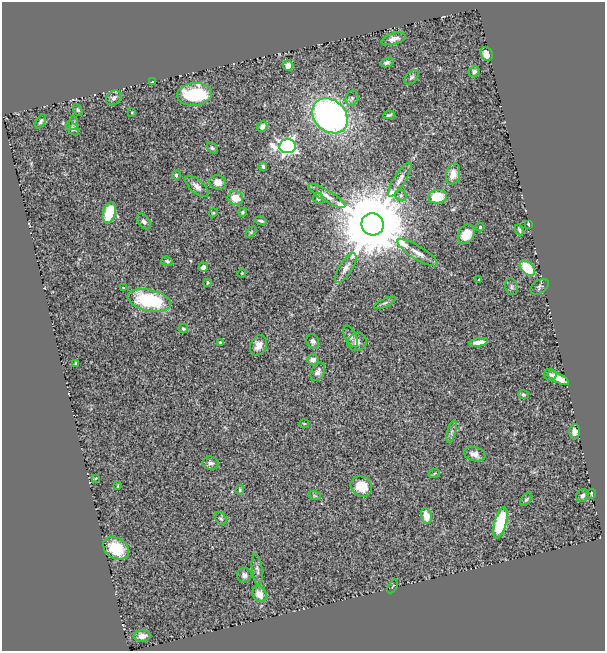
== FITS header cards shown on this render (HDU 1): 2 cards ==
NAXIS1  =                  603
NAXIS2  =                  649

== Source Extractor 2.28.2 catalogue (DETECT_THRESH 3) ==
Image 603 x 649 px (HDU 1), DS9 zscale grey, 1 PNG px = 1 image px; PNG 607 x 653 px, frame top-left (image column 1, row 649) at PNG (2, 2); each listed source drawn as its Kron ellipse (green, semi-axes under 4 px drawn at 4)
Background 1.87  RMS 0.04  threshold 0.119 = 3 sigma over >= 5 px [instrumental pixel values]
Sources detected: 91; all 91 listed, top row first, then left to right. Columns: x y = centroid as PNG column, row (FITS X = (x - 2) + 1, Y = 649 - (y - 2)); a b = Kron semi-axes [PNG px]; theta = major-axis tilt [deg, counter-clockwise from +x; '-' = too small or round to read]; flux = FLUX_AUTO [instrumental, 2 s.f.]
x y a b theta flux
393 39 12 5 15 16
487 54 7 5 -57 25
387 62 6 4 19 6.6
288 65 5 5 - 19
474 72 6 5 - 7.7
412 77 8 5 46 5.8
152 82 3 3 - 3.4
195 94 18 11 6 150
114 98 8 6 42 8.8
352 98 7 6 - 6.4
78 110 6 4 -59 3.2
132 112 4 2 - 1.8
389 115 5 3 - 3.8
330 116 19 15 -42 890
41 121 8 4 58 5.3
73 123 7 4 87 4.7
262 126 5 5 - 14
73 129 8 5 -54 5.6
288 146 8 7 - 1000
212 148 6 4 -45 4.8
263 166 4 3 - 5.4
453 174 11 7 77 23
176 175 4 4 - 5.4
400 179 20 6 58 17
218 182 8 7 - 22
197 186 14 6 -42 14
401 195 6 5 - 4.3
327 196 21 6 -31 17
438 197 9 7 8 75
235 198 8 7 - 42
318 198 5 5 - 5.4
243 212 4 3 - 3.4
109 213 10 6 74 87
213 213 4 3 - 2.3
144 221 9 6 -53 8.8
261 221 6 3 -15 5.6
372 224 11 11 - 41000
528 224 4 2 - 3.2
480 227 4 4 - 2.7
519 230 5 3 - 4.5
251 232 6 4 45 3.9
466 234 10 7 58 44
418 253 23 6 -31 24
167 261 6 4 -22 4.3
203 267 5 4 - 12
346 268 17 6 58 16
527 268 9 5 -46 79
242 273 4 3 - 2.1
479 280 3 2 - 2.2
208 283 3 2 - 2.7
512 287 8 6 -77 6.4
540 287 10 6 36 6.3
123 288 4 3 - 3.5
149 300 22 11 -12 190
385 303 12 4 25 6.1
183 329 5 4 - 4.1
351 336 11 6 -63 10
313 341 7 6 - 7.3
220 342 4 3 - 2.6
357 342 10 9 - 13
479 342 9 4 10 17
258 345 10 8 65 18
313 359 5 5 - 14
76 363 4 3 - 3.9
318 372 10 6 61 11
550 375 6 6 - 5.2
558 378 12 4 -28 29
523 395 5 4 - 3.4
304 424 5 3 - 2.2
451 432 11 3 75 6.6
574 432 7 5 -89 17
475 454 11 7 -18 16
210 463 8 6 -7 10
434 474 5 3 - 2.6
96 478 4 2 - 1.8
118 486 4 2 - 2.1
361 486 11 9 -35 49
240 490 5 4 - 3.3
592 494 5 2 - 2.6
315 496 6 4 -18 3.6
582 496 7 5 51 8.3
526 499 8 4 52 4.2
426 516 8 5 -75 30
221 518 7 5 -47 4.2
500 523 16 6 75 150
116 548 14 10 -34 86
257 569 16 5 -83 9.4
244 575 7 7 - 8.8
393 586 8 2 59 2
259 594 8 6 -57 26
142 636 8 5 5 14